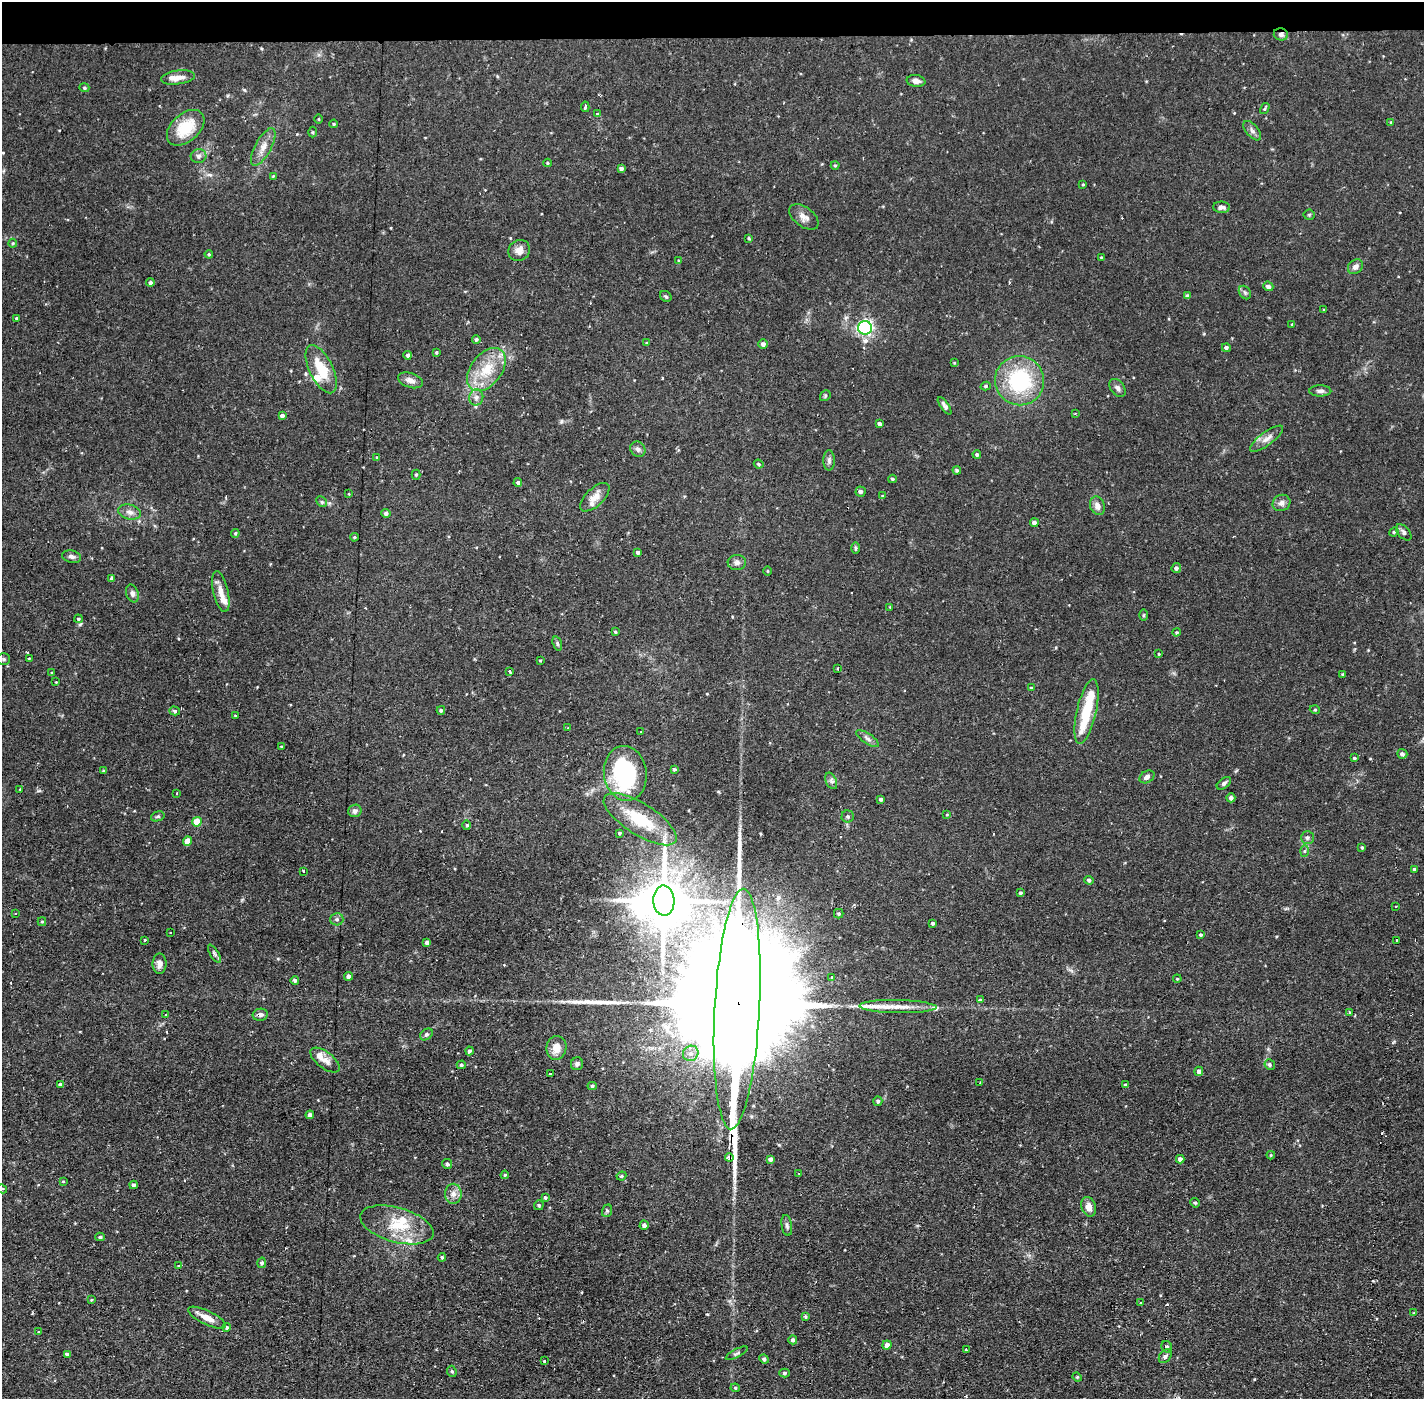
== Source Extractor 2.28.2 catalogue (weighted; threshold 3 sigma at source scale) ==
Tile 2 of 3 x 3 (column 2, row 1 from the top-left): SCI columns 1424-2845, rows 2848-4244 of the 4268 x 4298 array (HDU 1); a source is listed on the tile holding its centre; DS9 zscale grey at full resolution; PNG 1426 x 1401 px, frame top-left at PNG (2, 2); each listed source drawn as its Kron ellipse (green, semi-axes under 4 px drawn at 4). Shown black and unused: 3% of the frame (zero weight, under 2 of 3 exposures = <1% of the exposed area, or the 3 px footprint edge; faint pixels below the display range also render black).
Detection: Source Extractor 2.28.2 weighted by HDU 2 'WHT'; one run over the whole footprint, this tile lists its part. Background 0.0738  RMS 0.006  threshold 0.0271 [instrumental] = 3 sigma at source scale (4.5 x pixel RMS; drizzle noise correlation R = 1.50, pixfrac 1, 0.05/0.05 arcsec/px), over >= 5 px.
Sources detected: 258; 3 inside a brighter object's white glare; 9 cosmic-ray / hot-pixel residue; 6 long thin detections or spike segments (spike, bleed or trail) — neither listed nor drawn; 11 inside a brighter listed object's ellipse — not listed separately; the other 229 listed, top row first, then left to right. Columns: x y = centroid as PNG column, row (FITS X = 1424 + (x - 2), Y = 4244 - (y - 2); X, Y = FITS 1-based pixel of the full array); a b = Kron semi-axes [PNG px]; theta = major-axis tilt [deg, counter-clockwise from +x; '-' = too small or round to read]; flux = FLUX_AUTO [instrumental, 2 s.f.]
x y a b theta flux
1281 34 7 6 - 2
178 77 17 7 8 4.8
916 81 9 6 -8 2.8
84 88 5 4 - 0.84
585 107 5 3 - 3.3
1265 109 6 3 57 0.89
598 114 3 3 - 5.4
318 119 5 3 - 0.52
1391 122 4 4 - 0.55
334 124 4 3 - 0.72
186 128 22 14 42 19
1252 131 11 6 -50 2.2
313 132 5 3 - 0.57
263 147 21 8 62 5.9
198 156 8 7 - 1.9
548 163 4 4 - 0.71
835 165 4 4 - 0.74
621 168 4 3 - 1.5
273 176 4 4 - 0.51
1083 184 3 3 - 0.56
1221 207 8 5 -1 2.2
1309 215 5 5 - 0.8
804 217 17 9 -37 4.4
749 238 3 3 - 0.66
13 243 4 4 - 0.71
519 250 11 10 - 4.3
209 254 4 3 - 0.71
1101 257 3 2 - 0.44
679 261 4 3 - 0.57
1355 267 8 6 40 2.9
150 282 4 4 - 1.4
1268 286 5 4 - 2.3
1245 293 7 5 -55 1.2
666 296 6 5 - 0.95
1187 296 4 3 - 1.6
1324 310 3 3 - 0.54
16 318 3 3 - 1.1
1292 324 4 2 - 0.37
865 328 7 6 - 130
476 339 4 4 - 1.2
647 343 4 3 - 0.63
763 344 4 4 - 2.2
1226 348 4 4 - 1.6
436 352 3 3 - 0.75
408 355 4 4 - 1.6
954 363 4 3 - 0.47
321 369 26 11 -64 18
486 370 24 15 52 18
410 380 13 7 -18 3.7
1020 381 25 24 - 51
986 386 5 4 - 0.97
1117 388 10 7 -54 2.2
1320 391 11 5 -1 2.1
825 396 6 4 49 0.86
476 397 8 7 - 2.5
945 406 10 4 -55 1.7
1075 413 4 2 - 0.5
282 416 4 3 - 1.7
879 424 4 3 - 1.7
1267 439 20 6 37 4.3
638 449 8 7 - 2.1
977 454 4 4 - 1.1
377 457 4 3 - 0.48
829 460 10 6 -90 1.8
759 464 5 3 - 0.86
957 470 4 4 - 1.1
416 475 5 4 - 0.85
892 479 4 3 - 0.98
518 483 4 4 - 1.4
860 491 5 5 - 1.8
349 494 3 3 - 0.57
882 496 4 3 - 0.77
595 497 18 9 44 6.3
322 502 6 4 -45 0.88
1281 503 9 8 - 3
1097 506 9 7 -70 3.4
130 512 11 7 -16 3.2
386 513 4 4 - 1.6
1034 522 4 4 - 1.9
1394 532 5 4 - 0.78
1404 532 10 5 -47 1.8
235 533 4 3 - 0.84
354 537 4 3 - 0.71
855 548 6 3 90 0.85
638 552 4 3 - 1.4
71 557 9 6 -12 2.1
737 562 9 7 1 2.2
1176 568 5 4 - 1.8
768 571 4 3 - 0.55
112 579 4 3 - 2.2
221 592 21 7 -77 6.2
132 593 9 6 -73 1.9
890 607 3 3 - 0.4
1144 615 5 3 - 0.63
78 619 4 3 - 0.79
615 632 3 2 - 0.65
1176 632 4 3 - 0.82
557 644 7 4 -71 1.1
1159 654 3 2 - 0.51
29 658 4 2 - 0.44
4 659 6 5 - 1.2
540 660 3 3 - 0.58
838 668 3 3 - 1.5
510 671 3 3 - 2.5
52 673 4 4 - 0.63
1342 674 3 3 - 0.59
56 682 3 2 - 0.48
1031 688 3 3 - 0.67
441 710 4 4 - 1
1315 710 5 3 - 0.59
175 711 5 4 - 0.98
1086 712 33 10 77 22
235 716 4 3 - 0.45
568 728 3 3 - 0.83
641 732 2 2 - 0.36
868 739 13 5 -34 2.2
281 746 4 2 - 0.43
1402 754 5 5 - 1.7
1354 758 3 3 - 0.82
674 769 4 3 - 0.93
103 771 4 3 - 0.58
625 773 27 21 -82 71
1147 777 8 6 30 2.3
831 781 9 5 -64 1.7
1224 783 8 5 38 1.6
20 789 3 2 - 0.52
177 793 3 2 - 0.79
1231 798 4 4 - 2.1
881 799 4 3 - 1.4
355 811 7 6 - 1.7
947 815 4 2 - 0.42
158 816 7 4 17 0.95
848 816 6 6 - 1.2
640 819 42 15 -32 29
197 822 5 5 - 11
467 825 5 3 - 0.68
619 833 4 3 - 0.82
1307 838 6 6 - 1.5
187 841 5 4 - 7
1362 847 4 3 - 0.77
1305 851 6 4 88 0.97
1415 869 4 3 - 1.3
304 871 3 3 - 2.2
1089 880 4 4 - 1.4
1020 893 3 3 - 1.1
664 901 15 10 -88 3000
1395 906 3 2 - 0.74
15 914 3 2 - 0.48
839 914 5 4 - 1
337 919 7 6 - 1.6
42 922 4 4 - 0.64
933 923 4 4 - 1.1
170 932 2 2 - 0.72
1201 935 3 3 - 0.84
145 940 3 3 - 0.9
1396 940 3 2 - 0.51
427 943 4 4 - 1.9
214 954 10 4 -58 1.4
160 964 10 7 90 3
348 976 4 4 - 2.2
832 977 3 3 - 1.1
1177 979 4 3 - 0.51
295 980 4 4 - 1.3
980 1000 4 3 - 0.59
898 1007 39 6 -1 8.6
737 1009 120 22 87 60000
1349 1013 3 3 - 1.2
166 1015 4 3 - 1.2
260 1015 8 6 10 2.5
426 1034 7 5 38 1.4
556 1048 12 10 81 6.3
469 1051 4 4 - 1.5
691 1053 8 7 - 3
325 1060 17 8 -38 5.1
577 1064 6 6 - 1.4
461 1065 4 4 - 1
1270 1065 5 5 - 1.4
1199 1071 4 4 - 2.4
550 1074 3 3 - 0.95
980 1083 3 2 - 1.1
60 1084 4 4 - 1.3
1125 1085 4 3 - 1.1
592 1086 4 4 - 0.89
878 1101 5 4 - 1.3
310 1115 4 4 - 1.8
1271 1155 4 4 - 0.57
729 1157 4 4 - 2.9
770 1159 4 4 - 2.2
1180 1159 4 4 - 2.2
447 1164 5 4 - 1.2
799 1174 4 2 - 0.4
505 1175 4 3 - 0.67
621 1176 5 3 - 0.85
63 1181 3 3 - 0.51
134 1185 4 4 - 1.6
2 1189 5 4 - 1.4
453 1194 10 8 90 3.8
545 1198 4 4 - 1.2
1195 1203 5 4 - 0.76
539 1205 5 4 - 1.1
1089 1207 10 7 -72 4.2
607 1211 6 5 - 0.94
397 1225 38 17 -16 22
644 1225 4 4 - 2.1
787 1225 10 5 -81 1.6
100 1237 4 3 - 0.96
442 1257 4 4 - 0.85
262 1263 5 4 - 1.5
179 1266 3 3 - 2.4
91 1300 3 3 - 0.59
1141 1303 3 3 - 1.1
1414 1313 4 3 - 0.74
805 1317 4 3 - 1.1
207 1318 21 7 -25 6
227 1327 4 4 - 1
39 1332 3 3 - 0.58
793 1340 4 4 - 1.5
887 1345 5 4 - 3.1
1167 1347 6 5 - 1.3
966 1350 3 2 - 0.86
737 1353 12 4 27 1.4
67 1354 4 3 - 2.6
1165 1356 8 5 50 1.6
764 1359 5 4 - 1.3
545 1361 3 3 - 4.6
452 1371 6 4 -66 0.99
784 1373 5 4 - 1.1
1077 1377 5 4 - 0.7
735 1388 5 4 - 0.81
Overlapping masked pixels (flux is a lower limit): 4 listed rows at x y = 1281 34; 737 1009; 260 1015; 729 1157
Isophote crosses this tile's border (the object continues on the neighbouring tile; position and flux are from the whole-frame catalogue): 1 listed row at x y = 2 1189